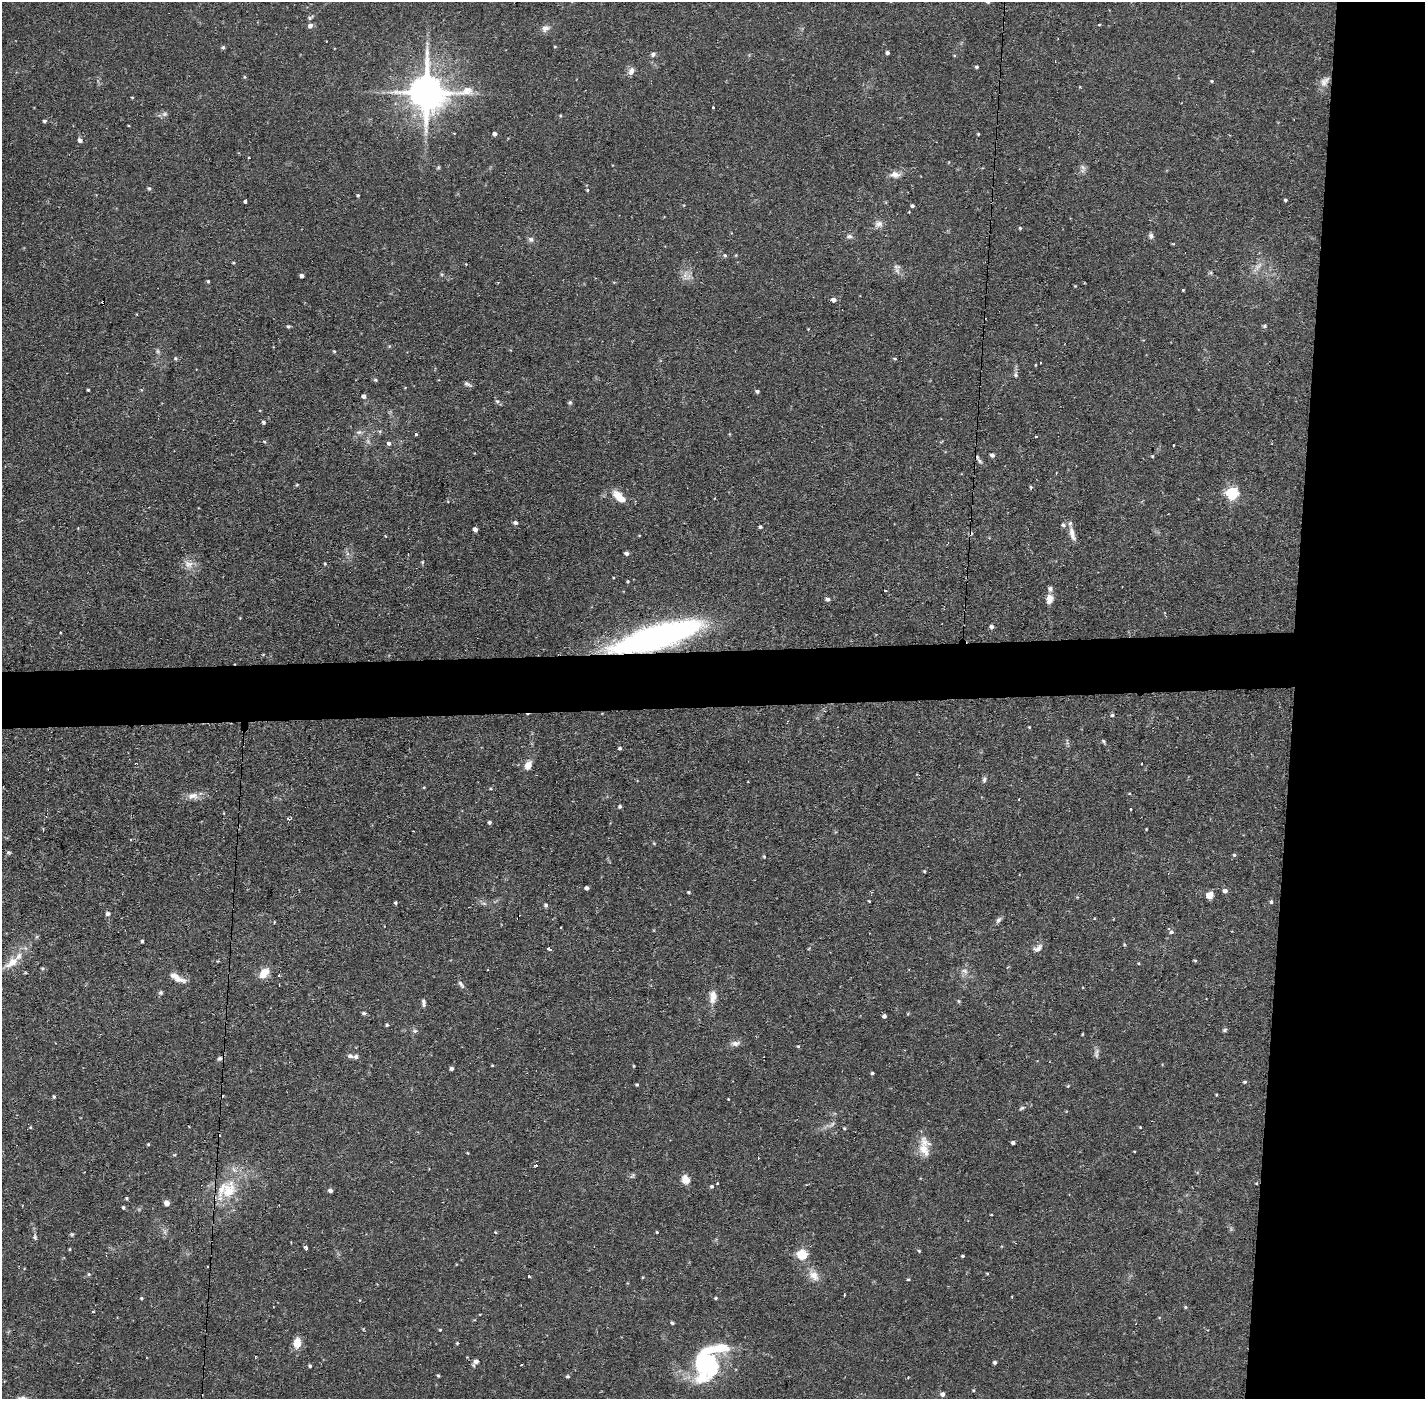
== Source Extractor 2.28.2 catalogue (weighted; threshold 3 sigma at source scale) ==
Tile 6 of 3 x 3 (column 3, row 2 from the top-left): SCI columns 2847-4269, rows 1452-2848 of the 4269 x 4300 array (HDU 1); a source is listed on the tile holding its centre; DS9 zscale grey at full resolution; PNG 1427 x 1401 px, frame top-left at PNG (2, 2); no overlay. Shown black and unused: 13% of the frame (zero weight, under 2 of 3 exposures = <1% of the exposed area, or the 3 px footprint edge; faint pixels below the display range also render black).
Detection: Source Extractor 2.28.2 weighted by HDU 2 'WHT'; one run over the whole footprint, this tile lists its part. Background 0.0744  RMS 0.0065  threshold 0.0293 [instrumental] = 3 sigma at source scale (4.5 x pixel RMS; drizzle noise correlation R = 1.50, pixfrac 1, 0.05/0.05 arcsec/px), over >= 5 px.
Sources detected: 225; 3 inside a brighter object's white glare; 15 cosmic-ray / hot-pixel residue — not listed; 3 inside a brighter listed object's ellipse — not listed separately; the other 204 listed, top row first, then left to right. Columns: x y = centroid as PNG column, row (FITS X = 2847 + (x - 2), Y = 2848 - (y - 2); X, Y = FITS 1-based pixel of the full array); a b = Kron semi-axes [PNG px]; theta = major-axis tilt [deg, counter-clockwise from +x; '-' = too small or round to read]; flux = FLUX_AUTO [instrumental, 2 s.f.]
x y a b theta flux
310 18 7 5 25 1.3
1099 25 4 3 - 0.52
310 26 5 5 - 2.8
545 28 11 8 33 3.3
223 47 5 4 - 0.93
555 47 4 3 - 0.53
887 53 4 3 - 1.4
653 54 7 5 31 1.5
954 55 5 3 - 0.56
977 67 4 3 - 0.89
631 71 11 7 63 3.2
245 77 5 3 - 0.61
1212 81 4 4 - 0.72
1325 81 16 9 53 4.5
427 92 12 11 - 1800
132 97 3 3 - 0.57
713 107 3 2 - 0.91
164 114 7 6 - 1.7
44 121 4 4 - 1.3
495 134 4 4 - 2.1
978 134 3 3 - 0.7
80 140 5 4 - 2.3
438 167 5 5 - 0.83
1083 167 10 5 -54 1.9
895 174 13 8 -1 4.2
149 188 5 4 - 0.92
587 190 4 4 - 0.66
358 195 4 3 - 0.83
1285 200 4 3 - 0.89
245 201 4 4 - 6.3
912 206 4 4 - 1.2
879 224 11 8 8 3.4
1020 228 4 4 - 0.72
849 236 7 5 6 1.6
1151 236 8 6 88 1.7
531 239 7 7 - 1.8
725 255 5 4 - 1
233 263 4 3 - 0.67
1258 266 16 6 47 4.1
897 267 10 6 2 2.1
302 276 4 4 - 2.2
685 276 12 5 -81 3.1
208 281 4 3 - 0.76
1075 286 4 3 - 0.5
1183 290 3 2 - 0.75
833 300 5 4 - 2.7
288 326 4 4 - 1
1265 326 5 5 - 0.95
157 351 7 4 -89 1.2
334 351 4 4 - 0.73
175 358 5 4 - 0.85
895 359 5 3 - 0.8
1016 375 7 6 - 1.5
375 380 6 4 -21 0.88
467 384 9 5 -29 1.5
88 390 3 3 - 0.71
757 391 5 4 - 1.3
364 396 5 4 - 2.1
497 401 6 4 -1 1
570 403 6 5 - 1
264 422 4 4 - 1.2
359 432 8 6 12 1.9
415 434 3 3 - 4.8
264 442 5 3 - 0.61
389 443 5 5 - 1.6
1173 445 3 2 - 0.88
992 455 4 4 - 2.3
1152 456 4 3 - 0.63
1031 487 4 4 - 0.86
1232 494 6 5 - 80
619 497 18 8 -42 10
515 523 5 4 - 1.9
1063 525 6 6 - 1.7
760 527 3 3 - 1.1
475 529 4 4 - 3.2
1072 534 20 7 -74 4.6
626 553 4 4 - 1.9
408 554 3 2 - 0.58
422 562 5 4 - 0.69
188 564 13 10 -18 5.4
325 564 4 3 - 0.68
884 590 3 3 - 1.4
828 599 5 4 - 1.7
1050 599 12 8 76 4.7
991 627 5 4 - 1.9
651 639 75 20 13 210
263 654 5 3 - 0.48
1112 715 4 4 - 1.1
1029 727 4 3 - 0.54
1103 741 6 4 -51 0.95
620 748 4 4 - 1.3
528 765 10 7 65 5.1
984 779 8 5 85 1.6
1129 794 4 3 - 0.5
193 796 16 9 0 5.3
620 806 4 4 - 1.1
1130 809 3 3 - 1.1
288 819 6 2 -15 0.91
489 822 4 4 - 1.2
9 852 6 5 - 0.98
1234 855 5 4 - 0.92
764 857 4 3 - 0.79
924 871 3 3 - 0.75
587 888 4 4 - 1.9
1225 891 5 5 - 2.3
689 892 4 3 - 0.81
1209 895 7 6 - 5.9
1271 902 5 4 - 1
395 903 4 3 - 1
484 903 7 4 -2 1.3
546 905 6 5 - 1.1
108 914 5 5 - 1.9
998 920 9 5 51 1.8
561 927 2 2 - 0.46
1171 932 6 5 - 1.5
142 941 3 3 - 0.94
1038 948 13 7 31 3.7
549 949 4 3 - 1.8
218 961 5 3 - 0.48
1195 961 4 4 - 0.75
12 962 22 10 34 9.6
42 968 5 3 - 0.74
965 971 9 7 -34 2.8
264 973 13 8 46 8.4
279 976 3 2 - 1
177 977 23 7 -28 6.7
461 984 13 5 -53 2
161 993 6 6 - 1.2
713 997 17 9 83 6.1
959 1001 6 4 -88 0.8
424 1003 10 4 -82 1.7
364 1013 5 4 - 1.2
884 1016 4 4 - 1.9
387 1025 4 3 - 0.92
1225 1030 6 5 - 1.1
415 1031 6 5 - 1.3
1082 1034 4 3 - 0.48
735 1043 13 7 5 3
798 1046 4 3 - 0.65
1096 1055 8 6 86 1.7
350 1056 7 5 -10 2.1
219 1059 7 6 - 1.5
492 1065 4 3 - 0.55
634 1066 4 3 - 0.56
452 1068 4 4 - 1.6
872 1073 4 3 - 0.92
1245 1082 5 4 - 0.85
637 1084 4 3 - 0.75
1068 1086 4 4 - 0.57
54 1097 5 4 - 0.9
728 1099 3 2 - 0.41
1022 1108 7 4 27 1.1
832 1124 10 4 45 1.7
1140 1127 3 3 - 0.47
844 1128 4 3 - 0.59
1013 1143 4 3 - 1.5
148 1144 4 3 - 0.65
924 1148 30 11 -84 10
468 1153 4 3 - 0.49
536 1165 3 3 - 1.9
632 1176 9 4 45 1.3
685 1179 11 10 - 4.9
717 1183 3 3 - 0.62
1256 1183 4 3 - 0.52
712 1186 5 4 - 1.2
228 1191 35 22 51 29
330 1191 5 4 - 1.8
126 1198 4 4 - 0.82
167 1203 6 5 - 3.7
123 1207 4 3 - 1
657 1232 3 3 - 0.59
72 1234 6 4 18 0.82
35 1237 8 6 -72 1.4
306 1248 4 3 - 6.6
70 1249 5 3 - 0.57
919 1251 5 3 - 0.67
802 1255 5 5 - 45
963 1256 3 3 - 0.93
207 1266 2 2 - 0.6
987 1273 5 3 - 0.64
89 1274 5 5 - 0.83
814 1275 16 11 -48 6.6
529 1276 3 3 - 1.2
908 1279 4 3 - 0.68
141 1298 4 4 - 0.81
716 1298 4 3 - 0.77
1185 1307 4 4 - 0.72
93 1312 3 2 - 0.64
672 1323 4 3 - 1.1
440 1330 4 3 - 0.55
297 1343 10 7 84 9
457 1343 4 3 - 0.69
722 1348 39 12 8 20
476 1362 8 5 50 3.2
995 1362 4 4 - 1.1
700 1364 37 15 -86 44
521 1365 3 2 - 1.1
310 1366 4 3 - 0.96
438 1376 4 3 - 0.83
567 1376 4 4 - 1
908 1377 3 2 - 0.48
973 1390 4 4 - 0.64
942 1394 5 5 - 2.4
22 1398 11 6 -2 2.9
Overlapping masked pixels (flux is a lower limit): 1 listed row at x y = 651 639
Isophote crosses this tile's border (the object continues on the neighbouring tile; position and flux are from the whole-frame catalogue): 1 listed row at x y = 22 1398